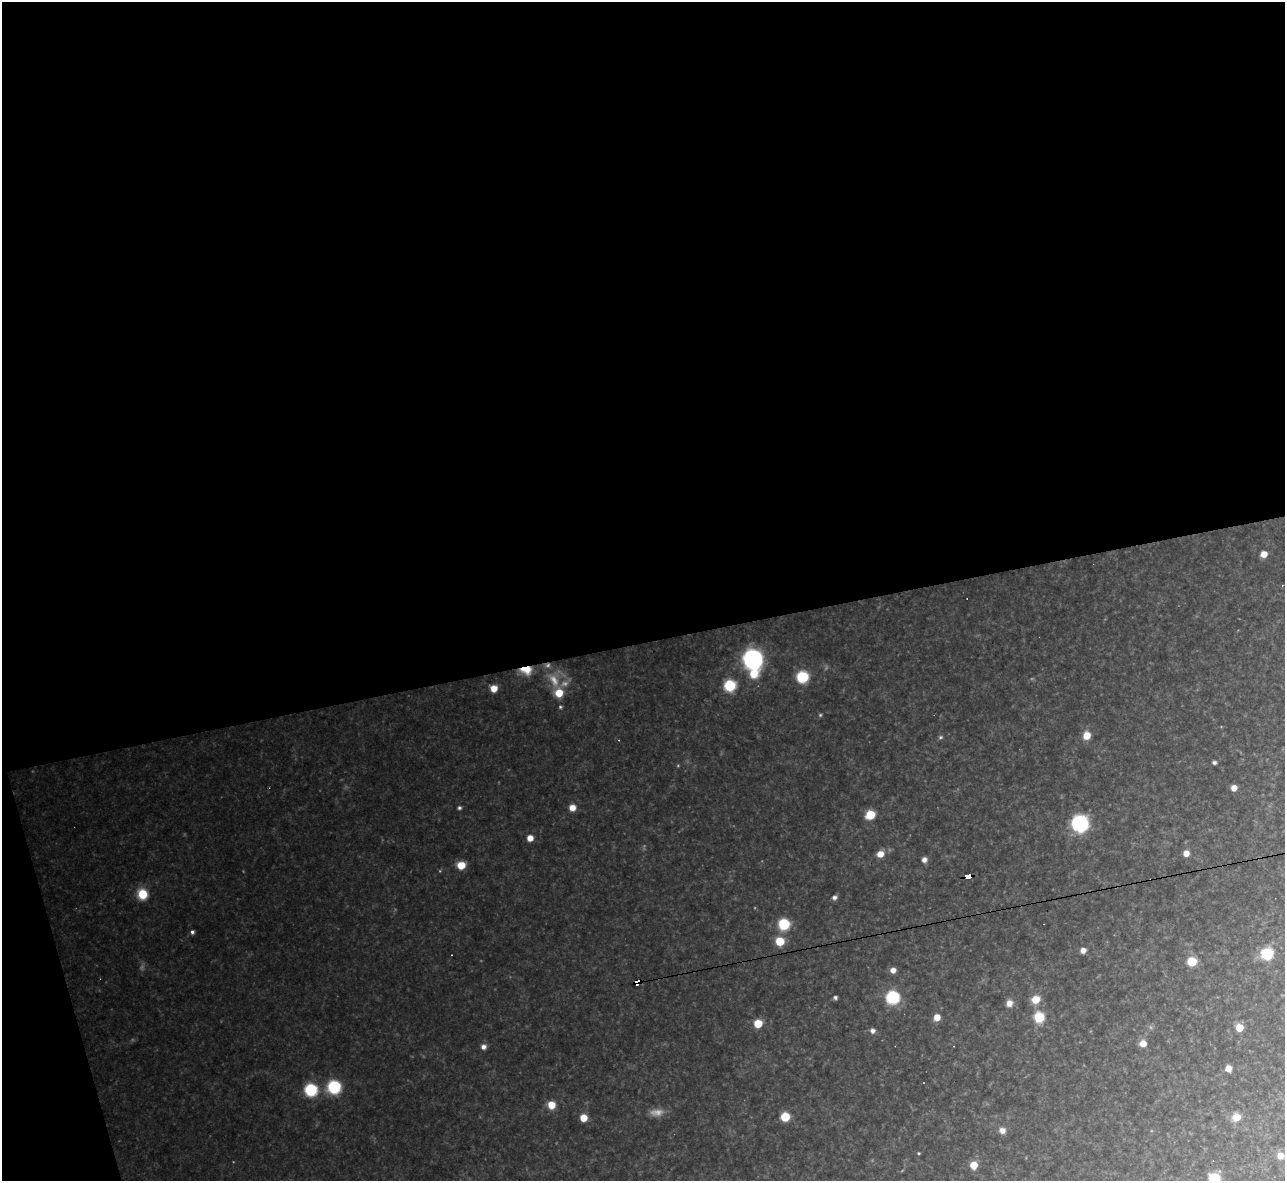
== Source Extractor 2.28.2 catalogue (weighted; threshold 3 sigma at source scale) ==
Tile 1 of 4 x 4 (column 1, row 1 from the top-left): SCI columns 1-1283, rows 3678-4856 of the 5133 x 5115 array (HDU 1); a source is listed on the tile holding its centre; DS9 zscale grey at full resolution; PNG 1287 x 1183 px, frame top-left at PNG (2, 2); no overlay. Shown black and unused: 56% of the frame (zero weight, under 3 of 4 exposures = <1% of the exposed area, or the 3 px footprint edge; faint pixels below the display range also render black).
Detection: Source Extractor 2.28.2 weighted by HDU 2 'WHT'; one run over the whole footprint, this tile lists its part. Background 0.317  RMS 0.019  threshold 0.0874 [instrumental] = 3 sigma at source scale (4.5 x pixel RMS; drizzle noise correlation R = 1.50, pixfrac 1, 0.05/0.05 arcsec/px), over >= 5 px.
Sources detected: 63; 4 too faint to see at this stretch — not listed; the other 59 listed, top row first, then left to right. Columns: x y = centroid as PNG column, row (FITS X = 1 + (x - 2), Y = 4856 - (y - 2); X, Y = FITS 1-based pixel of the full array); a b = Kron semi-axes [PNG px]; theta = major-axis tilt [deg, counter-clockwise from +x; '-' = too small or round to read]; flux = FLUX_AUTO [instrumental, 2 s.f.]
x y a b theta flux
1264 554 6 5 - 20
753 659 10 10 - 480
526 670 14 9 -4 31
754 674 9 9 - 34
802 677 7 7 - 120
730 686 7 7 - 110
494 688 6 6 - 21
559 693 8 7 - 36
560 707 5 4 - 2.5
820 715 5 4 - 2.2
1087 735 7 6 - 28
940 737 6 5 - 3.1
619 740 3 2 - 1.2
1214 763 5 4 - 4.4
1234 788 5 5 - 14
459 808 5 4 - 3.5
572 808 6 6 - 17
870 815 7 6 - 47
1080 823 11 11 - 200
530 838 6 5 - 17
1186 853 5 5 - 14
880 854 7 6 - 19
924 860 6 6 - 8
461 865 7 6 - 31
968 876 6 4 7 110
142 894 8 8 - 50
834 897 6 5 - 5.8
784 924 7 7 - 100
192 932 5 4 - 4.6
780 941 7 7 - 47
1083 950 5 5 - 11
1267 954 7 7 - 110
452 955 3 2 - 1.4
1192 961 6 6 - 56
893 970 6 6 - 11
636 982 6 4 16 200
835 997 4 4 - 4.2
893 997 7 7 - 190
1036 999 8 7 - 27
1009 1003 9 8 - 11
937 1017 6 5 - 19
1039 1017 8 7 - 59
758 1023 6 6 - 44
1239 1028 5 5 - 57
873 1031 5 5 - 8.4
1143 1043 7 7 - 17
483 1047 7 6 - 7.9
1228 1068 6 5 - 15
334 1087 9 9 - 110
311 1090 7 7 - 150
551 1105 7 7 - 27
785 1117 6 6 - 62
1236 1117 7 7 - 27
583 1118 6 6 - 25
1002 1130 7 7 - 11
919 1153 4 3 - 1.9
1280 1156 6 6 - 16
974 1165 6 6 - 28
1214 1178 7 7 - 69
Overlapping masked pixels (flux is a lower limit): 3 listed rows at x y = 526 670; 968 876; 636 982
Isophote crosses this tile's border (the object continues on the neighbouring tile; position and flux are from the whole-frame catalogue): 1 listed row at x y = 1214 1178